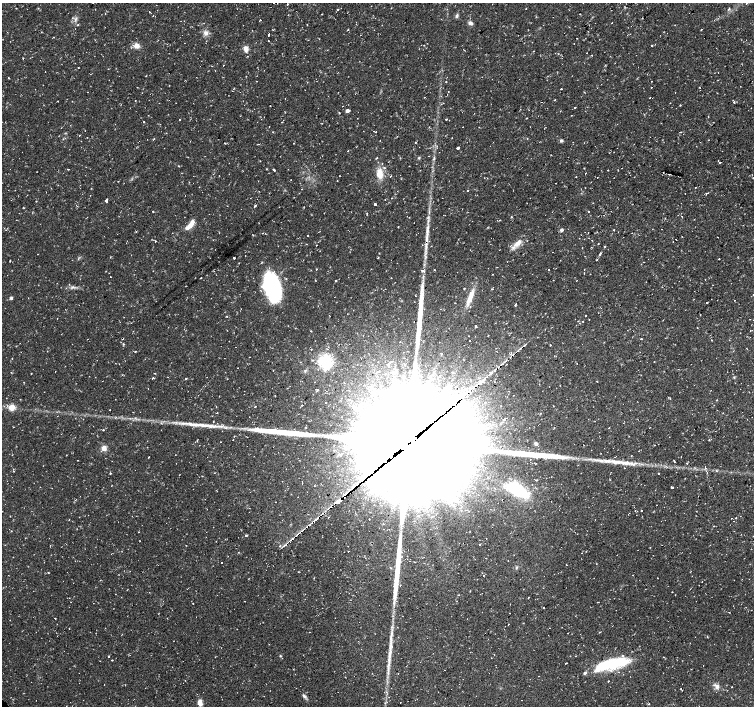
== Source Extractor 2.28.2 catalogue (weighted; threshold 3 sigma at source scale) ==
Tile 10 of 4 x 4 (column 2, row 3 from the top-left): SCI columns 1505-3008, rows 1551-2957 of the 6017 x 5986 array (HDU 1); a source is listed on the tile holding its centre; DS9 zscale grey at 2 x 2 block average (1 PNG px = mean of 2 x 2 image px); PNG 756 x 708 px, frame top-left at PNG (2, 3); no overlay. Shown black and unused: <1% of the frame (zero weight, under 2 of 3 exposures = <1% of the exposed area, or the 3 px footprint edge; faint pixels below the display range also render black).
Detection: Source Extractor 2.28.2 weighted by HDU 2 'WHT'; one run over the whole footprint, this tile lists its part. Background 0.0198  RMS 0.003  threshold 0.0135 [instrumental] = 3 sigma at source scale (4.5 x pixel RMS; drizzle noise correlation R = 1.50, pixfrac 1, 0.0396/0.0396 arcsec/px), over >= 5 px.
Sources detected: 310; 2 inside a brighter object's white glare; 20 cosmic-ray / hot-pixel residue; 7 long thin detections or spike segments (spike, bleed or trail) — not listed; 10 inside a brighter listed object's ellipse — not listed separately; the other 271 listed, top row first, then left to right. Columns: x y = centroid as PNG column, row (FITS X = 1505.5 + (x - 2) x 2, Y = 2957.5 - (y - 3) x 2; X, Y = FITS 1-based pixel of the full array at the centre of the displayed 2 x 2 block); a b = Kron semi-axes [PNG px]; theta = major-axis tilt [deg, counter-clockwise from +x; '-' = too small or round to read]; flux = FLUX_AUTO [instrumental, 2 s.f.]
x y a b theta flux
288 4 2 2 - 0.89
338 9 2 2 - 0.74
728 9 4 2 - 0.47
322 14 2 2 - 0.32
580 14 2 2 - 0.31
457 16 5 4 - 1.4
75 19 6 3 67 1.5
260 20 2 2 - 0.69
470 23 5 4 - 2.3
612 23 2 2 - 0.36
78 25 2 2 - 1.6
307 25 2 2 - 0.31
273 30 3 2 - 0.37
348 30 3 2 - 0.53
206 33 7 6 - 3.2
268 35 2 2 - 1.6
54 37 2 2 - 0.36
577 38 2 2 - 0.36
308 40 2 2 - 0.26
268 41 2 2 - 0.97
574 43 2 2 - 0.2
136 46 7 6 - 4.6
652 46 2 2 - 1.4
246 49 10 6 -83 3.6
591 55 2 2 - 1.2
223 65 2 2 - 0.68
78 67 2 2 - 0.31
146 76 2 2 - 0.28
257 81 2 2 - 1.6
651 81 2 2 - 0.66
446 82 2 2 - 0.48
43 85 2 2 - 0.28
234 88 4 2 - 0.39
561 89 2 2 - 1.1
448 91 2 2 - 1.2
425 97 2 2 - 0.27
652 98 2 2 - 0.26
58 101 2 2 - 0.28
135 101 2 2 - 0.28
541 102 2 2 - 0.23
734 102 2 2 - 3.9
270 105 2 2 - 0.22
680 105 2 2 - 0.41
575 108 2 2 - 2.4
347 111 3 2 - 3.3
339 112 3 2 - 0.37
240 116 2 2 - 0.26
357 118 2 2 - 0.2
526 118 2 2 - 0.45
446 119 2 2 - 1.7
180 120 2 2 - 0.39
144 122 2 2 - 0.98
463 127 2 2 - 0.53
374 131 2 2 - 0.21
273 132 2 2 - 0.42
376 132 2 2 - 0.49
87 137 2 2 - 0.3
154 138 2 2 - 0.44
527 138 3 2 - 0.33
380 140 2 2 - 0.2
561 140 5 4 - 1.3
415 142 2 2 - 0.42
225 143 3 2 - 0.27
293 143 2 2 - 0.23
634 144 2 2 - 0.23
458 148 2 2 - 25
348 151 2 2 - 0.71
429 156 2 2 - 0.26
376 158 3 2 - 0.46
419 158 4 3 - 0.75
434 159 5 3 - 1.1
718 160 2 2 - 1.2
720 162 2 2 - 0.49
179 166 2 2 - 0.4
584 168 2 2 - 0.37
68 169 3 2 - 0.45
274 170 2 2 - 2.2
420 170 2 2 - 0.29
608 170 2 2 - 2
663 172 2 2 - 0.33
586 173 2 2 - 1.3
379 174 11 7 89 9.3
669 174 2 2 - 0.49
391 176 2 2 - 0.59
576 177 2 2 - 0.8
597 178 2 2 - 0.25
291 180 2 2 - 0.27
556 183 2 2 - 0.4
695 187 2 2 - 0.68
91 188 2 2 - 0.29
468 190 2 2 - 0.63
707 193 3 2 - 0.6
36 201 2 2 - 0.31
106 201 3 2 - 6.1
375 204 2 2 - 6.8
24 208 3 2 - 0.41
462 209 2 2 - 0.31
153 211 2 2 - 1.5
589 212 2 2 - 1.4
682 216 2 2 - 0.72
665 218 2 2 - 0.31
190 225 15 5 41 6.7
398 227 2 2 - 1
661 229 2 2 - 0.34
562 230 3 3 - 1.8
614 230 2 2 - 1.5
427 231 23 4 85 7.6
588 232 2 2 - 0.29
263 233 2 2 - 0.71
308 236 2 2 - 1.5
579 238 2 2 - 0.31
676 239 2 2 - 0.38
156 241 2 2 - 0.36
518 243 14 6 41 6.5
598 244 2 2 - 0.38
316 245 2 2 - 1.2
605 246 2 2 - 0.68
600 254 3 2 - 3.7
110 257 2 2 - 0.31
234 258 2 2 - 10
378 258 3 2 - 0.48
719 259 2 2 - 0.77
597 260 3 2 - 0.36
10 261 2 2 - 0.42
239 263 2 2 - 0.3
316 269 2 2 - 0.51
434 270 2 2 - 0.53
422 271 6 3 -28 1.1
492 274 2 2 - 0.25
532 274 2 2 - 0.83
111 277 2 2 - 0.6
201 278 2 2 - 0.34
705 279 2 2 - 0.35
335 281 2 2 - 1.7
272 284 23 15 -75 75
73 287 7 4 4 1.8
464 289 2 2 - 0.49
415 296 2 2 - 0.36
470 297 22 6 70 8.9
11 298 4 3 - 1.3
734 300 2 2 - 0.96
707 303 2 2 - 1.4
516 304 2 2 - 2.3
545 313 2 2 - 0.26
585 315 2 2 - 0.94
226 316 2 2 - 0.46
589 320 2 2 - 0.27
583 321 2 2 - 0.32
475 326 2 2 - 2.1
697 328 2 2 - 0.29
311 331 2 2 - 0.73
641 339 2 2 - 0.5
712 340 2 2 - 0.38
400 341 2 2 - 0.56
550 345 2 2 - 1.7
311 349 2 2 - 0.87
47 351 2 2 - 0.31
135 351 2 2 - 0.59
510 357 2 2 - 0.82
12 358 2 2 - 0.34
312 360 3 2 - 0.53
325 361 4 4 - 230
654 362 2 2 - 0.29
238 368 2 2 - 1
11 372 2 2 - 0.32
394 373 5 4 - 1.6
734 377 3 2 - 0.58
153 378 2 2 - 1.5
186 378 2 2 - 0.51
597 381 2 2 - 0.34
315 382 2 2 - 0.39
344 383 2 2 - 0.46
480 383 3 2 - 650
539 384 2 2 - 0.24
148 388 2 2 - 0.7
473 388 3 2 - 1.4
318 390 2 2 - 1.8
450 390 6 4 31 2.9
378 391 4 3 - 2.5
470 392 5 3 - 3.6
670 398 3 2 - 0.37
115 399 2 2 - 0.31
325 403 2 2 - 0.48
11 407 3 3 - 21
255 407 2 2 - 2.4
109 410 2 2 - 0.26
217 413 2 2 - 0.7
330 425 2 2 - 0.46
210 426 18 5 -8 7.7
305 427 2 2 - 0.74
609 428 2 2 - 1.1
103 430 2 2 - 0.52
234 436 2 2 - 0.31
709 439 3 2 - 0.45
233 440 2 2 - 0.33
220 442 2 2 - 0.23
409 443 37 35 -12 44000
536 444 4 3 - 1.7
104 448 6 5 - 4.7
149 457 2 2 - 0.67
77 460 2 2 - 0.23
674 461 2 2 - 0.79
617 462 31 5 -4 13
687 463 2 2 - 0.56
705 467 5 2 - 0.99
716 471 3 2 - 0.51
110 473 3 2 - 0.51
202 476 2 2 - 0.32
536 480 2 2 - 0.54
672 487 2 2 - 4.3
52 488 2 2 - 0.29
517 490 21 10 -28 50
655 490 2 2 - 0.44
276 502 2 2 - 0.26
339 503 2 2 - 50
641 510 2 2 - 1.7
635 511 2 2 - 0.32
736 518 3 2 - 0.4
316 520 3 3 - 1.4
734 521 2 2 - 0.29
312 523 2 2 - 0.61
383 523 2 2 - 0.37
310 525 2 2 - 0.68
714 526 2 2 - 0.32
11 531 2 2 - 0.56
246 536 4 2 - 0.69
479 545 2 2 - 0.5
280 546 2 2 - 1.1
348 551 2 2 - 0.84
238 552 2 2 - 0.31
582 553 2 2 - 0.27
13 557 2 2 - 0.52
486 558 2 2 - 0.42
221 562 2 2 - 3.8
567 565 2 2 - 0.51
516 567 5 3 - 0.97
48 573 2 2 - 0.45
484 575 3 2 - 0.45
633 575 2 2 - 0.43
657 578 2 2 - 0.24
702 582 2 2 - 0.24
672 592 2 2 - 0.48
528 597 2 2 - 0.98
409 598 2 2 - 0.16
245 601 2 2 - 0.28
193 604 2 2 - 0.41
544 607 2 2 - 2.3
729 612 2 2 - 0.28
55 618 2 2 - 0.46
508 624 2 2 - 1.6
562 627 2 2 - 0.43
69 628 2 2 - 0.27
309 632 2 2 - 0.28
567 633 2 2 - 0.42
707 636 3 2 - 0.48
280 655 4 2 - 0.66
108 656 2 2 - 1.6
112 660 2 2 - 1.2
566 663 2 2 - 1.8
611 664 40 10 14 44
398 673 2 2 - 0.26
295 674 2 2 - 0.24
623 674 2 2 - 0.48
538 676 2 2 - 0.57
345 677 2 2 - 0.25
608 681 2 2 - 0.98
717 686 7 6 - 3.2
732 687 2 2 - 0.27
304 696 8 4 -45 1.7
200 702 7 5 -80 4.9
648 704 2 2 - 1
Overlapping masked pixels (flux is a lower limit): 2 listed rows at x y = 409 443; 339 503
Diffuse or blended objects may show on this block-average render without a row.